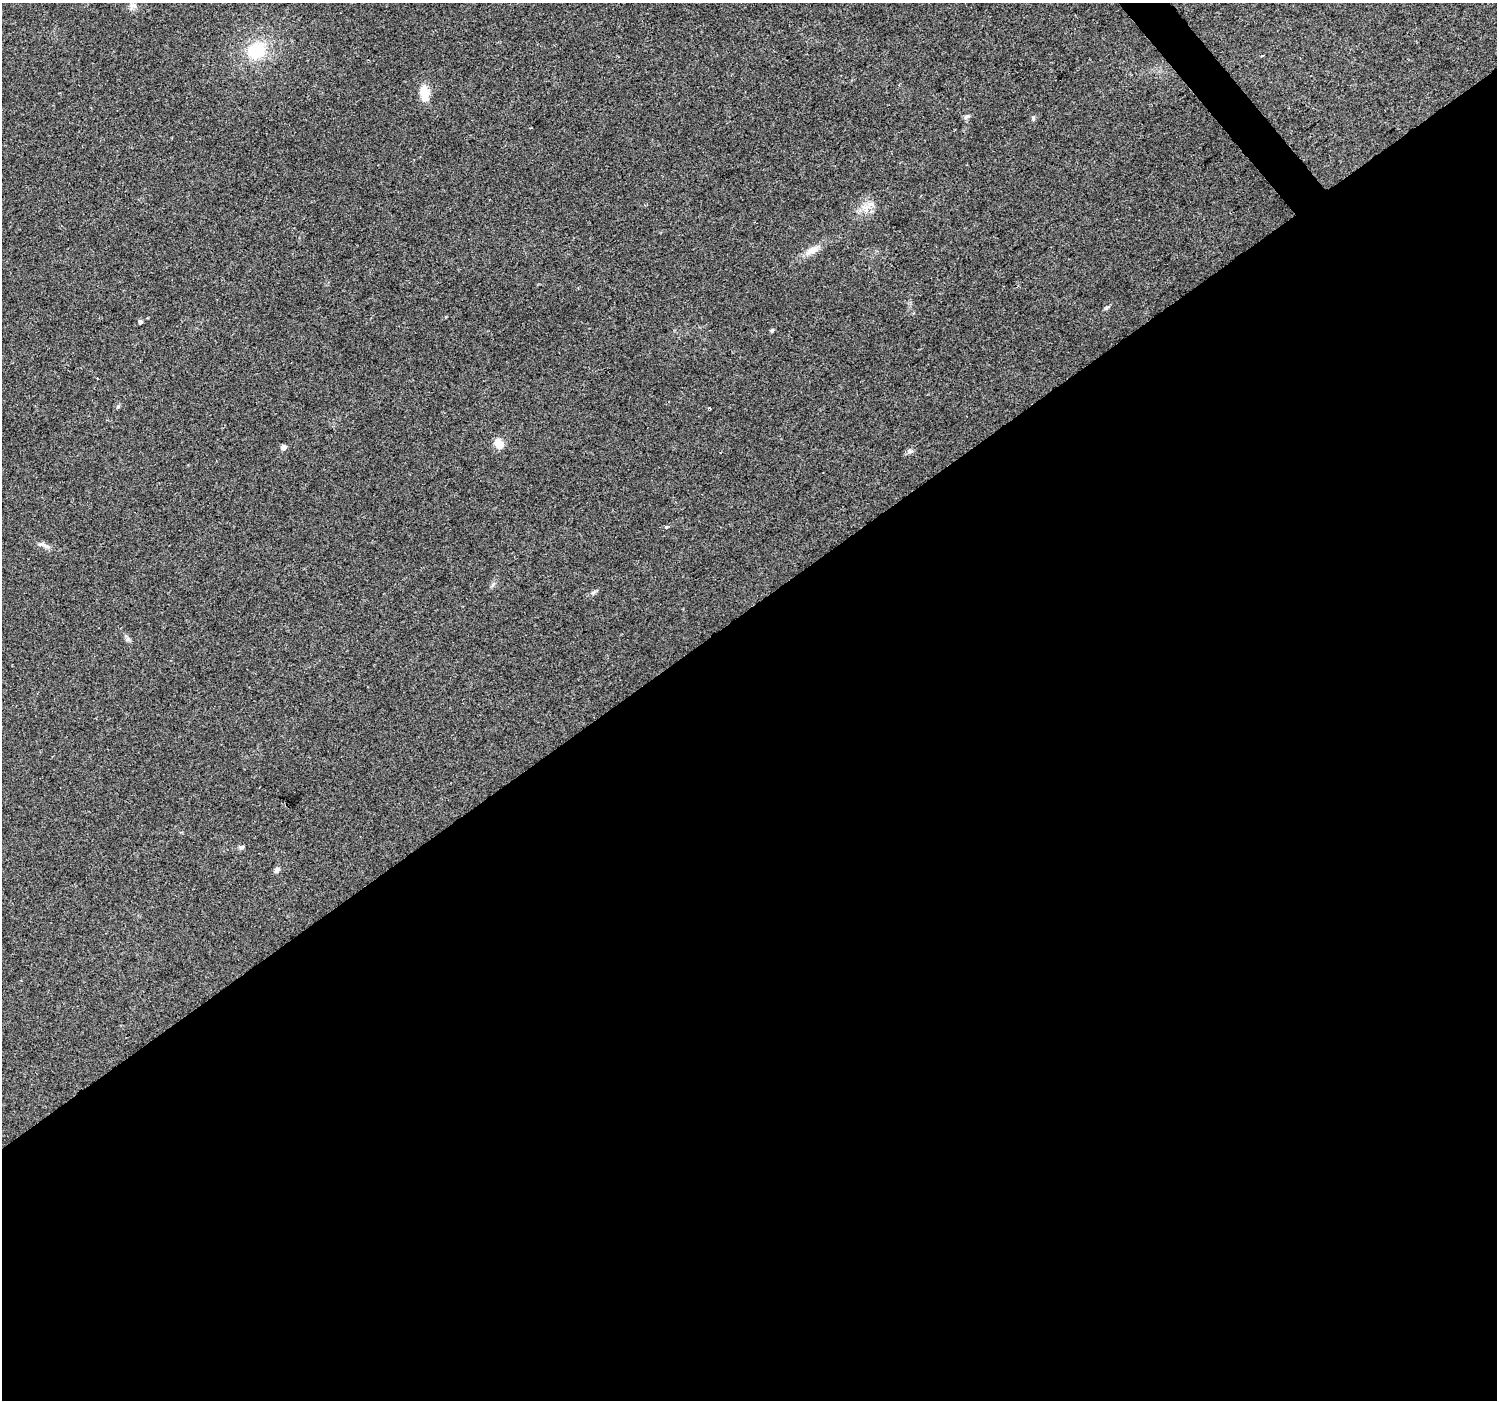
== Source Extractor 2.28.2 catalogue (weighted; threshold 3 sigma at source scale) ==
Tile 15 of 4 x 4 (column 3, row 4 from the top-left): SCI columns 2995-4489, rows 200-1597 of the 5985 x 5930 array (HDU 1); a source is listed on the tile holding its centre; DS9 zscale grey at full resolution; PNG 1499 x 1402 px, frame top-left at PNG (2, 3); no overlay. Shown black and unused: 57% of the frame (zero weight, under 2 of 3 exposures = <1% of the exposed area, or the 3 px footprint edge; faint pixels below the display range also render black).
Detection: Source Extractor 2.28.2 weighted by HDU 2 'WHT'; one run over the whole footprint, this tile lists its part. Background 0.114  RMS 0.009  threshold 0.0403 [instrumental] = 3 sigma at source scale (4.5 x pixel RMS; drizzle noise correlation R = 1.50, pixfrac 1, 0.0396/0.0396 arcsec/px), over >= 5 px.
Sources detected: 23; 1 inside a brighter object's white glare — not listed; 1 inside a brighter listed object's ellipse — not listed separately; the other 21 listed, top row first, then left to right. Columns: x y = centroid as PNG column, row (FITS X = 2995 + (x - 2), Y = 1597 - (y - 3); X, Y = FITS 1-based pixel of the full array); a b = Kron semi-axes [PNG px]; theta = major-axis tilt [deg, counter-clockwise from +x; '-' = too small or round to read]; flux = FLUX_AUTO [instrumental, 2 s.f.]
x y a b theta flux
133 5 10 8 -7 3.7
257 50 24 20 32 36
1262 55 3 2 - 2.5
424 92 17 12 -79 12
967 116 9 5 30 2.2
1033 118 6 4 -90 1.3
866 208 12 8 -74 7
812 250 17 9 30 9.3
1106 307 8 3 19 1.4
140 322 5 4 - 2.1
772 331 5 4 - 1.5
118 406 6 4 20 1.2
709 408 3 3 - 1.3
499 444 11 8 -53 11
283 447 5 4 - 5.4
909 451 8 6 -16 2.3
666 527 4 4 - 1.3
45 546 15 5 -23 3.7
128 639 6 5 - 1.7
242 847 8 4 26 1.7
277 870 8 6 47 2.7